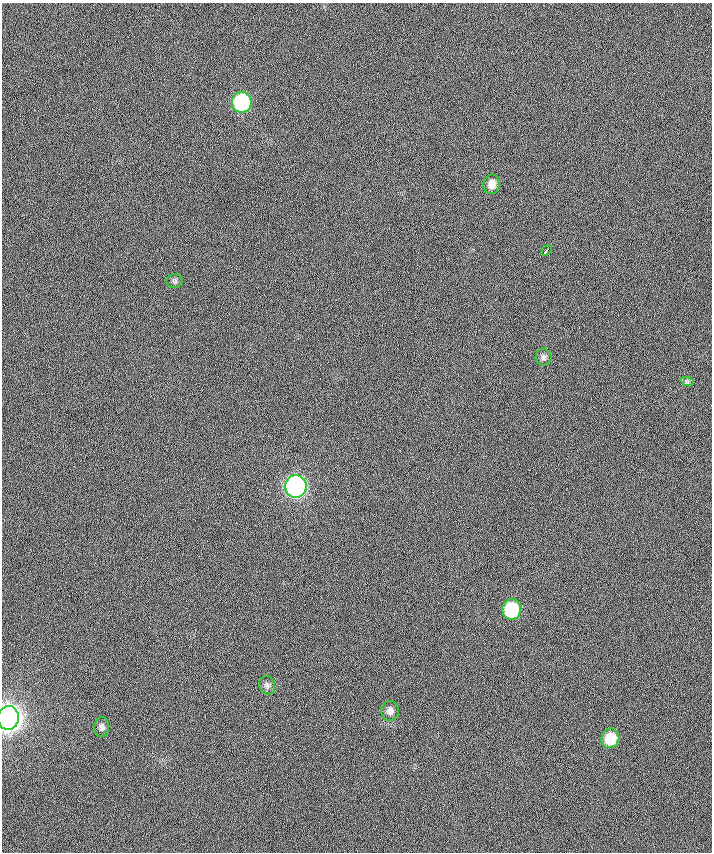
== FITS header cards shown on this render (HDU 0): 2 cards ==
NAXIS1  =                  710 /
NAXIS2  =                  850 /

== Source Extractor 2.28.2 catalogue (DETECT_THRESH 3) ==
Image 710 x 850 px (HDU 0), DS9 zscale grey, 1 PNG px = 1 image px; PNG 714 x 854 px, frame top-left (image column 1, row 850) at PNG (2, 3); each listed source drawn as its Kron ellipse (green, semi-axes under 4 px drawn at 4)
Background -0.408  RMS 18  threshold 53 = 3 sigma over >= 5 px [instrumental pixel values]
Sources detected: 13; all 13 listed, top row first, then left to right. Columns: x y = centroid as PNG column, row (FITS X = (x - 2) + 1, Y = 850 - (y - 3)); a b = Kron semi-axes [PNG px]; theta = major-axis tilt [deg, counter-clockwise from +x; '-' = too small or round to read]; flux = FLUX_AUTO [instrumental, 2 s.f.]
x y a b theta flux
242 102 10 10 - 1.5e+05
492 184 9 8 - 9.5e+03
546 251 6 2 48 3.0e+03
175 281 8 7 - 2.8e+03
543 357 9 8 - 4.0e+03
687 381 7 4 -19 2.2e+03
296 486 11 10 - 4.7e+05
512 609 10 9 - 7.4e+04
267 685 9 8 - 3.9e+03
390 711 10 9 - 6.4e+03
8 718 12 10 87 1.4e+06
102 727 10 7 87 4.4e+03
610 738 10 9 - 3.3e+04
At the frame edge (FLAGS 8, measured only in part): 1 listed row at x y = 8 718